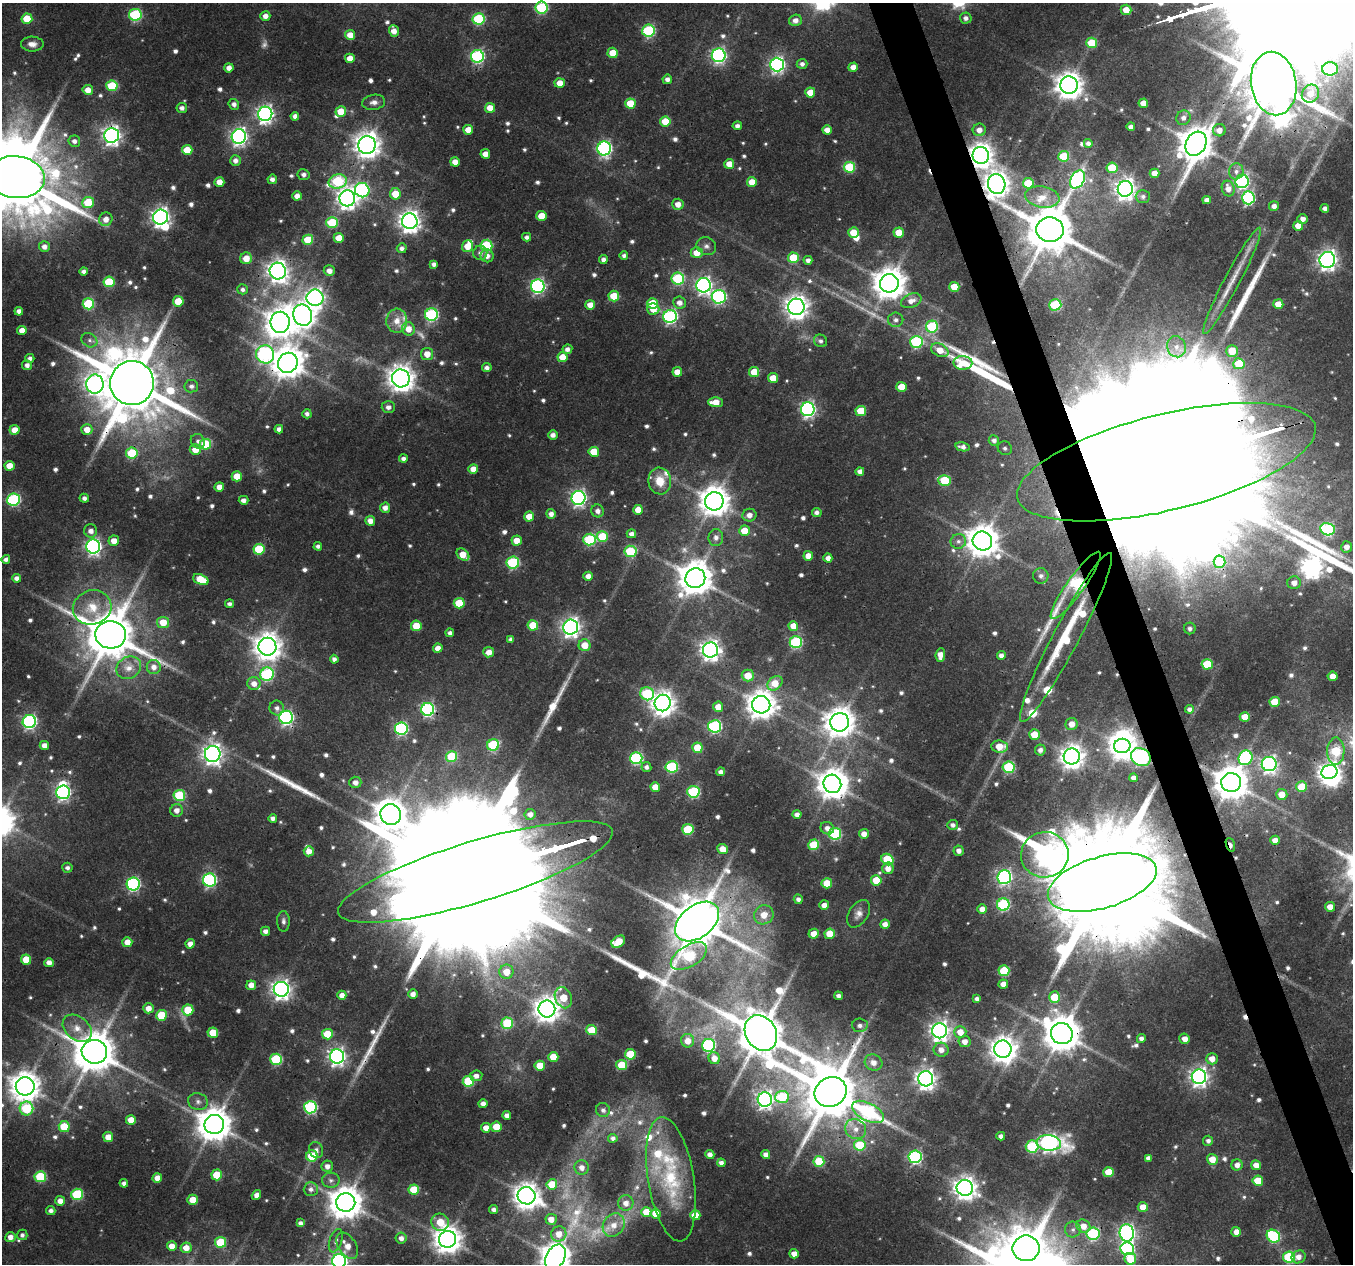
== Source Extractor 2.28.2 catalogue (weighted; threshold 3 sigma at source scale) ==
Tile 6 of 4 x 4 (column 2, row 2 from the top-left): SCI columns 1352-2702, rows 2589-3850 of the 5404 x 5232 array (HDU 1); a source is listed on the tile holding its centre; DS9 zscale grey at full resolution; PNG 1355 x 1266 px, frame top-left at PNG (2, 3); each listed source drawn as its Kron ellipse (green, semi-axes under 4 px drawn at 4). Shown black and unused: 3% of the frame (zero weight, under 3 of 4 exposures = <1% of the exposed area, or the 3 px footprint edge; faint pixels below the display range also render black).
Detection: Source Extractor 2.28.2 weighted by HDU 2 'WHT'; one run over the whole footprint, this tile lists its part. Background 0.0432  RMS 0.0028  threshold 0.0126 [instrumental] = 3 sigma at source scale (4.5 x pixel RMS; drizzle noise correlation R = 1.50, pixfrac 1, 0.0396/0.0396 arcsec/px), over >= 5 px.
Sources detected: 762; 13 too faint to see at this stretch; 12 inside a brighter object's white glare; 4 cosmic-ray / hot-pixel residue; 6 long thin detections or spike segments (spike, bleed or trail) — neither listed nor drawn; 18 inside a brighter listed object's ellipse — not listed separately; of the other 709, all 500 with FLUX_AUTO >= 1.05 (the completeness limit of this list) listed and drawn (209 fainter detections not listed), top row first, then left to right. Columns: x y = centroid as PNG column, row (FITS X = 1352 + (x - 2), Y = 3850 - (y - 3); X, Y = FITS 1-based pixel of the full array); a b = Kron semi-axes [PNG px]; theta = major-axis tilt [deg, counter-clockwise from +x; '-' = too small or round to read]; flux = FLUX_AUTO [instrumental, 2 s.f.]
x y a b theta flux
541 8 6 6 - 32
1126 10 5 5 - 4.3
135 15 6 6 - 31
265 16 5 4 - 2
966 18 6 5 - 1.4
27 19 5 5 - 9
478 19 6 5 - 28
795 20 6 5 - 1.6
394 31 6 5 - 2.5
649 31 6 6 - 35
350 35 5 5 - 3.3
1092 43 5 5 - 11
32 44 11 7 -1 2.1
613 53 5 5 - 6.6
719 55 7 7 - 78
477 56 6 6 - 51
350 58 5 4 - 3.9
777 64 7 7 - 90
802 64 5 5 - 1.2
853 67 5 4 - 2.4
229 68 4 4 - 2.1
1330 69 8 6 1 15
667 79 5 4 - 1.5
560 83 5 5 - 3.6
1274 84 32 22 -81 2400
1069 85 8 8 - 390
112 86 5 5 - 15
88 90 5 5 - 2.8
810 92 5 5 - 4.3
1310 94 9 8 - 3.2
374 102 11 7 9 1.6
1143 103 5 4 - 3.6
234 104 5 5 - 1.4
630 104 5 5 - 8.3
182 108 5 5 - 1.4
490 108 5 5 - 4.2
341 111 5 5 - 6.4
265 114 7 7 - 120
295 116 4 4 - 1.6
1183 118 7 7 - 1.5
665 122 5 5 - 8.4
737 126 4 4 - 1.3
1131 127 4 4 - 1.4
468 130 5 5 - 4.3
827 130 5 4 - 2.4
979 130 6 6 - 2.4
1219 130 6 6 - 2.5
112 135 7 7 - 160
239 137 7 7 - 110
74 141 6 5 - 1.3
1088 143 4 4 - 1.2
1196 144 12 10 61 690
367 145 9 8 - 350
604 148 7 6 - 71
187 150 5 5 - 7.6
485 154 5 4 - 2.6
981 155 8 8 - 340
1064 156 5 5 - 13
235 160 5 5 - 1.7
455 162 5 4 - 2.7
729 164 5 5 - 3.6
850 167 5 5 - 19
1112 168 5 5 - 13
1236 171 8 7 - 1.4
1155 173 5 4 - 2.4
303 175 6 5 - 1.2
16 177 28 21 -7 4700
272 179 5 4 - 1.3
1077 180 9 6 60 67
338 181 9 7 14 27
1242 181 7 6 - 56
219 182 5 5 - 3
752 182 5 5 - 4.8
1028 183 5 5 - 9.2
997 184 10 8 -77 350
1125 189 8 7 - 210
1228 189 8 6 -72 2.4
362 190 7 7 - 54
395 194 6 5 - 6
297 196 4 4 - 2.1
1143 196 7 6 - 1.1
1042 197 17 10 -9 3.8
347 198 8 8 - 190
1248 198 6 6 - 45
1207 200 4 4 - 1.7
88 203 6 5 - 11
678 204 6 5 - 2.6
1274 206 5 5 - 1.7
1325 208 4 4 - 1.4
541 216 5 5 - 5.7
161 217 8 7 - 130
106 219 7 6 - 2.5
1303 219 5 5 - 1.7
410 221 8 7 - 230
332 222 6 5 - 16
1298 226 5 5 - 3.2
1050 229 13 12 - 1700
854 233 5 5 - 6.4
899 233 5 5 - 5.5
527 237 4 4 - 1.2
339 238 5 5 - 4.4
308 240 5 5 - 11
486 245 6 5 - 24
467 246 6 5 - 4.8
706 246 10 8 -26 1.5
44 247 5 5 - 1.8
402 248 5 5 - 1.2
480 253 7 7 - 1.3
697 253 6 5 - 4.6
487 256 6 6 - 1.9
624 256 4 4 - 1.1
246 258 6 6 - 3.8
793 258 5 5 - 11
603 260 4 4 - 1.3
808 260 4 4 - 1.4
1327 260 8 7 - 150
434 264 4 4 - 1.2
84 271 4 4 - 1.3
278 271 8 8 - 210
329 271 5 5 - 2
678 278 6 6 - 30
1232 281 60 8 62 7.8
109 282 5 5 - 13
889 283 9 9 - 600
703 285 7 7 - 110
538 286 7 6 - 66
954 287 5 5 - 5.8
242 289 5 5 - 1
614 296 5 5 - 11
719 297 7 6 - 57
315 298 8 8 - 130
178 301 5 5 - 6.5
911 301 10 7 21 2.5
652 303 5 5 - 9.6
679 303 6 6 - 2.1
88 304 5 5 - 20
1278 304 5 5 - 4.6
590 305 5 5 - 3.5
1055 305 6 5 - 22
796 307 8 8 - 290
653 309 6 5 - 4.5
19 311 4 4 - 1.4
303 315 11 9 -71 280
431 315 6 6 - 45
670 316 7 6 - 61
896 320 7 7 - 1.3
397 321 12 10 87 3.4
280 322 10 9 - 450
932 327 6 6 - 28
408 329 7 6 - 3.5
22 330 4 4 - 2.9
89 340 8 6 -32 1.1
821 341 7 6 - 1.1
916 342 6 6 - 31
1176 347 11 9 -68 2.6
567 349 5 5 - 1.6
940 350 9 6 -25 3.8
1232 351 6 6 - 6.8
265 354 9 9 - 59
427 354 6 6 - 3.8
563 357 5 5 - 6
30 358 4 4 - 1.1
288 363 10 9 - 570
963 363 9 7 -1 2.2
1239 364 6 5 - 11
27 365 5 5 - 1.5
487 368 5 4 - 1.4
677 372 5 4 - 3.2
754 372 5 5 - 6.1
401 378 9 9 - 370
773 378 5 5 - 4.9
132 383 22 22 - 3200
95 384 9 8 - 140
191 386 7 6 - 1.2
901 387 5 5 - 5.5
715 402 7 5 0 4.8
388 407 7 6 - 1.6
808 409 7 7 - 87
861 411 5 5 - 9.2
307 414 4 4 - 1.1
87 429 5 5 - 3.1
279 429 4 4 - 1.4
15 430 5 5 - 3.8
553 435 5 4 - 1.6
994 440 5 5 - 1.2
198 441 8 6 -51 1.2
206 444 5 5 - 17
962 447 7 4 -13 1.4
1005 448 7 6 - 1.1
195 450 6 5 - 3.4
594 452 5 5 - 8.3
132 453 5 5 - 14
403 459 4 4 - 1.2
1166 462 153 48 14 55000
9 466 5 5 - 4.1
473 469 5 5 - 3.7
860 471 4 4 - 1.7
237 476 5 5 - 5.4
944 480 6 5 - 16
660 481 13 11 -81 5.5
219 487 5 5 - 3.2
84 498 5 4 - 1.2
579 498 7 7 - 92
14 500 6 6 - 42
244 500 5 4 - 1.6
714 501 9 9 - 510
385 508 5 5 - 1.8
638 510 5 5 - 4.7
598 511 6 6 - 1.6
817 512 5 4 - 1.3
551 514 5 4 - 1.7
749 515 7 6 - 2.1
529 517 5 5 - 4.2
370 521 5 5 - 2.2
1328 529 7 6 - 38
91 531 7 6 - 1.9
744 531 5 5 - 5.9
631 534 5 4 - 1.6
602 537 5 5 - 12
716 538 8 7 - 1.6
589 540 6 6 - 29
114 541 5 5 - 2.9
517 541 5 5 - 3.9
958 541 8 7 - 1.3
982 541 10 9 - 590
93 546 7 7 - 99
318 546 4 4 - 1.2
1347 547 5 5 - 2.1
259 549 5 5 - 15
630 551 6 5 - 19
463 555 7 5 -41 5.4
808 556 5 5 - 3.6
828 558 4 4 - 2
6 559 4 4 - 1.1
1219 562 6 6 - 11
513 563 6 6 - 34
588 576 4 4 - 2.3
1041 576 8 7 - 1.1
17 578 4 4 - 1.4
695 578 10 9 - 720
201 579 8 5 -21 9.5
1294 583 6 6 - 2.5
1076 585 41 8 54 49
459 603 5 5 - 11
229 604 4 4 - 1.1
92 607 19 17 18 7.6
163 622 6 5 - 5.2
533 625 5 5 - 8.5
416 626 5 5 - 7.2
793 626 5 5 - 3.6
571 627 7 7 - 150
1190 628 6 5 - 1.2
450 633 4 4 - 1.2
111 635 15 14 - 1700
1066 637 95 13 62 27
511 639 4 4 - 1.1
796 642 6 6 - 36
585 645 6 6 - 4.6
267 647 9 9 - 410
438 648 4 4 - 2.7
710 650 7 7 - 190
489 652 5 5 - 2.7
940 655 7 4 86 2.6
1001 655 4 4 - 1.6
334 659 4 4 - 1.3
1207 664 5 5 - 13
154 667 7 7 - 2.1
129 668 13 10 32 3.2
267 674 7 6 - 42
748 676 6 6 - 5.4
1333 676 5 4 - 3.6
775 683 8 6 40 5.6
254 684 7 6 - 2.5
647 694 7 6 - 26
1275 702 5 5 - 6.7
663 703 8 8 - 290
761 705 9 9 - 450
718 707 5 5 - 3.6
277 708 7 7 - 1.4
428 709 6 6 - 59
1190 709 4 4 - 1.1
286 717 7 6 - 71
1245 717 5 5 - 5.5
29 721 7 6 - 69
840 722 9 9 - 490
1072 724 6 6 - 3.2
715 726 6 6 - 44
401 728 6 6 - 48
1034 735 5 5 - 6.7
44 745 4 4 - 2.1
493 745 6 5 - 25
1122 746 8 7 - 350
999 747 8 6 -6 5.7
697 748 5 5 - 8
1040 750 5 5 - 1.4
1336 751 13 8 89 20
213 754 8 8 - 180
451 756 5 5 - 16
1072 756 8 8 - 290
1141 757 10 8 -28 78
636 758 6 6 - 40
1245 758 7 6 - 39
1269 764 7 7 - 110
646 767 5 5 - 1.1
672 767 6 6 - 28
1009 767 6 5 - 27
721 772 4 4 - 1.5
1329 772 8 7 - 210
1133 778 4 4 - 1.5
355 782 6 6 - 1.8
1231 782 10 9 - 750
832 784 9 9 - 500
655 787 5 4 - 4.5
1302 787 5 5 - 7.9
63 792 7 6 - 74
693 792 6 6 - 29
1282 794 5 5 - 3.6
179 795 6 5 - 21
177 810 6 6 - 2.1
391 814 11 10 - 560
530 814 5 5 - 1.7
797 814 4 4 - 1.6
273 818 4 4 - 1.3
953 825 5 5 - 1.2
827 828 7 6 - 1.9
688 829 5 5 - 17
835 834 6 6 - 30
864 834 5 5 - 2.5
1275 840 5 4 - 2.5
814 845 5 5 - 13
1230 845 7 3 -73 3.2
723 849 5 5 - 3.8
309 851 5 5 - 2.6
959 851 5 5 - 1.7
1045 855 24 23 - 170
887 859 6 5 - 16
67 868 5 5 - 1.1
888 868 6 5 - 2.4
475 872 143 30 17 42000
1004 877 7 7 - 78
209 880 6 6 - 55
876 880 5 5 - 8.6
1102 882 56 25 16 15000
827 883 5 5 - 6.9
133 884 6 6 - 57
798 899 5 4 - 1.3
824 905 5 5 - 2.9
1003 905 6 6 - 36
1330 907 5 5 - 2.7
982 909 5 5 - 2.3
858 914 15 9 58 2.1
764 915 10 9 - 4.1
283 921 10 6 -90 1.2
697 922 25 16 38 1800
885 924 5 4 - 2
265 931 4 4 - 1.4
814 934 5 5 - 3.3
830 934 5 5 - 6.1
127 942 5 5 - 3.3
618 942 7 5 38 7.5
190 944 4 4 - 2.2
689 956 20 10 31 28
26 959 5 5 - 6.6
49 963 5 4 - 2
1004 971 5 5 - 15
506 972 7 7 - 4.2
1003 984 5 4 - 2.7
251 985 5 4 - 2.9
281 989 7 7 - 180
413 994 5 5 - 1.9
342 995 4 4 - 2.3
839 996 4 4 - 1.2
1055 997 6 5 - 9.8
563 998 11 8 -67 8.1
977 999 4 4 - 1.4
148 1008 5 5 - 2.6
547 1009 8 8 - 350
188 1010 5 5 - 11
161 1015 5 5 - 13
507 1023 6 5 - 20
860 1025 8 7 - 1.4
77 1028 16 11 -39 3.9
592 1030 5 5 - 7.4
940 1031 7 7 - 180
960 1032 6 6 - 4.1
213 1033 5 5 - 7.5
761 1033 19 15 -58 1700
327 1034 5 5 - 8.3
1062 1034 11 10 - 860
1141 1038 4 4 - 1.3
1185 1039 5 5 - 2.5
688 1041 7 6 - 3.1
965 1041 6 6 - 2.2
708 1045 6 6 - 49
1003 1049 8 8 - 350
941 1050 7 7 - 2.4
94 1052 13 11 -9 1200
630 1054 5 5 - 10
337 1056 7 7 - 130
553 1057 5 5 - 5.5
714 1058 6 5 - 2.9
276 1059 6 5 - 26
1212 1059 6 5 - 3.1
873 1063 9 8 - 2.4
622 1065 5 5 - 11
540 1066 5 5 - 6.6
476 1076 6 5 - 1.6
1199 1077 7 7 - 160
926 1079 7 7 - 190
468 1081 6 5 - 19
25 1086 9 9 - 460
831 1092 16 14 29 2500
782 1097 7 6 - 18
765 1099 7 7 - 120
198 1102 10 8 -15 1.5
483 1104 4 4 - 1.9
310 1107 6 6 - 41
26 1109 7 7 - 22
603 1110 7 6 - 1.1
868 1112 17 9 -27 48
507 1115 4 4 - 1.8
131 1120 5 5 - 4.1
214 1124 10 9 - 710
64 1127 5 5 - 9.7
496 1127 5 5 - 7.8
486 1128 5 5 - 3
856 1129 11 9 -34 2.8
1001 1136 4 4 - 1.4
108 1137 5 5 - 3.5
613 1138 5 4 - 1.1
1208 1141 5 5 - 1.1
1049 1143 12 7 -5 130
860 1145 5 5 - 12
1032 1146 6 6 - 24
316 1150 8 6 -72 1.4
710 1154 4 4 - 1.7
766 1155 4 4 - 1.8
312 1156 5 5 - 13
915 1157 6 6 - 53
1148 1158 4 4 - 1.4
1212 1159 5 5 - 4.3
819 1161 5 5 - 12
721 1163 4 4 - 1.3
1237 1165 6 5 - 2.2
1256 1165 5 4 - 3.4
327 1166 5 5 - 1.8
582 1168 7 7 - 1.9
1109 1172 5 5 - 7.2
217 1175 5 5 - 8.4
40 1177 5 5 - 20
157 1178 5 5 - 3.4
671 1179 63 23 -81 22
331 1180 9 7 3 1.2
1258 1181 5 5 - 8.7
124 1183 4 4 - 1.2
552 1184 5 5 - 8.3
965 1188 8 8 - 270
311 1189 7 7 - 1.4
414 1190 5 5 - 9.2
77 1194 6 5 - 24
256 1195 5 4 - 1.7
527 1196 9 8 - 360
193 1200 5 5 - 5
60 1201 5 5 - 2.2
346 1202 9 9 - 660
626 1203 8 7 - 2.3
1143 1207 5 5 - 3.7
494 1209 4 4 - 1.2
51 1211 5 4 - 1.4
646 1212 5 5 - 6.6
656 1213 5 5 - 5.8
695 1215 5 5 - 5.2
551 1219 5 5 - 2.8
440 1222 9 8 - 7.3
300 1223 4 4 - 1.1
614 1225 12 10 54 3.8
1083 1226 7 6 - 3.2
1073 1230 8 8 - 1.2
1236 1232 5 5 - 2.4
1127 1233 8 7 - 100
559 1234 7 7 - 3.5
1093 1234 6 6 - 33
22 1235 5 5 - 1.1
1273 1236 7 6 - 37
10 1237 5 5 - 2.1
401 1238 5 5 - 1.7
447 1239 9 8 - 410
336 1241 12 6 70 1.3
220 1242 5 5 - 14
172 1246 5 5 - 3.2
347 1246 14 9 -57 3.8
186 1248 5 5 - 3.3
1026 1248 13 12 - 590
1127 1249 7 6 - 45
794 1254 5 4 - 2.7
555 1257 14 9 63 550
1289 1257 6 5 - 25
1299 1257 7 6 - 2.2
1130 1259 6 5 - 8.4
339 1261 7 7 - 130
Overlapping masked pixels (flux is a lower limit): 30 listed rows (the first 20) at x y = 1274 84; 112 135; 367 145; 981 155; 16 177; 997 184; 410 221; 1050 229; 278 271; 315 298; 303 315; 288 363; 132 383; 1166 462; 1076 585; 111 635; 1066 637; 286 717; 1141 757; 1231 782
Isophote crosses this tile's border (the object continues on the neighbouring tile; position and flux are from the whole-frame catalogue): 5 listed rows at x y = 541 8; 16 177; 1166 462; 555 1257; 339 1261